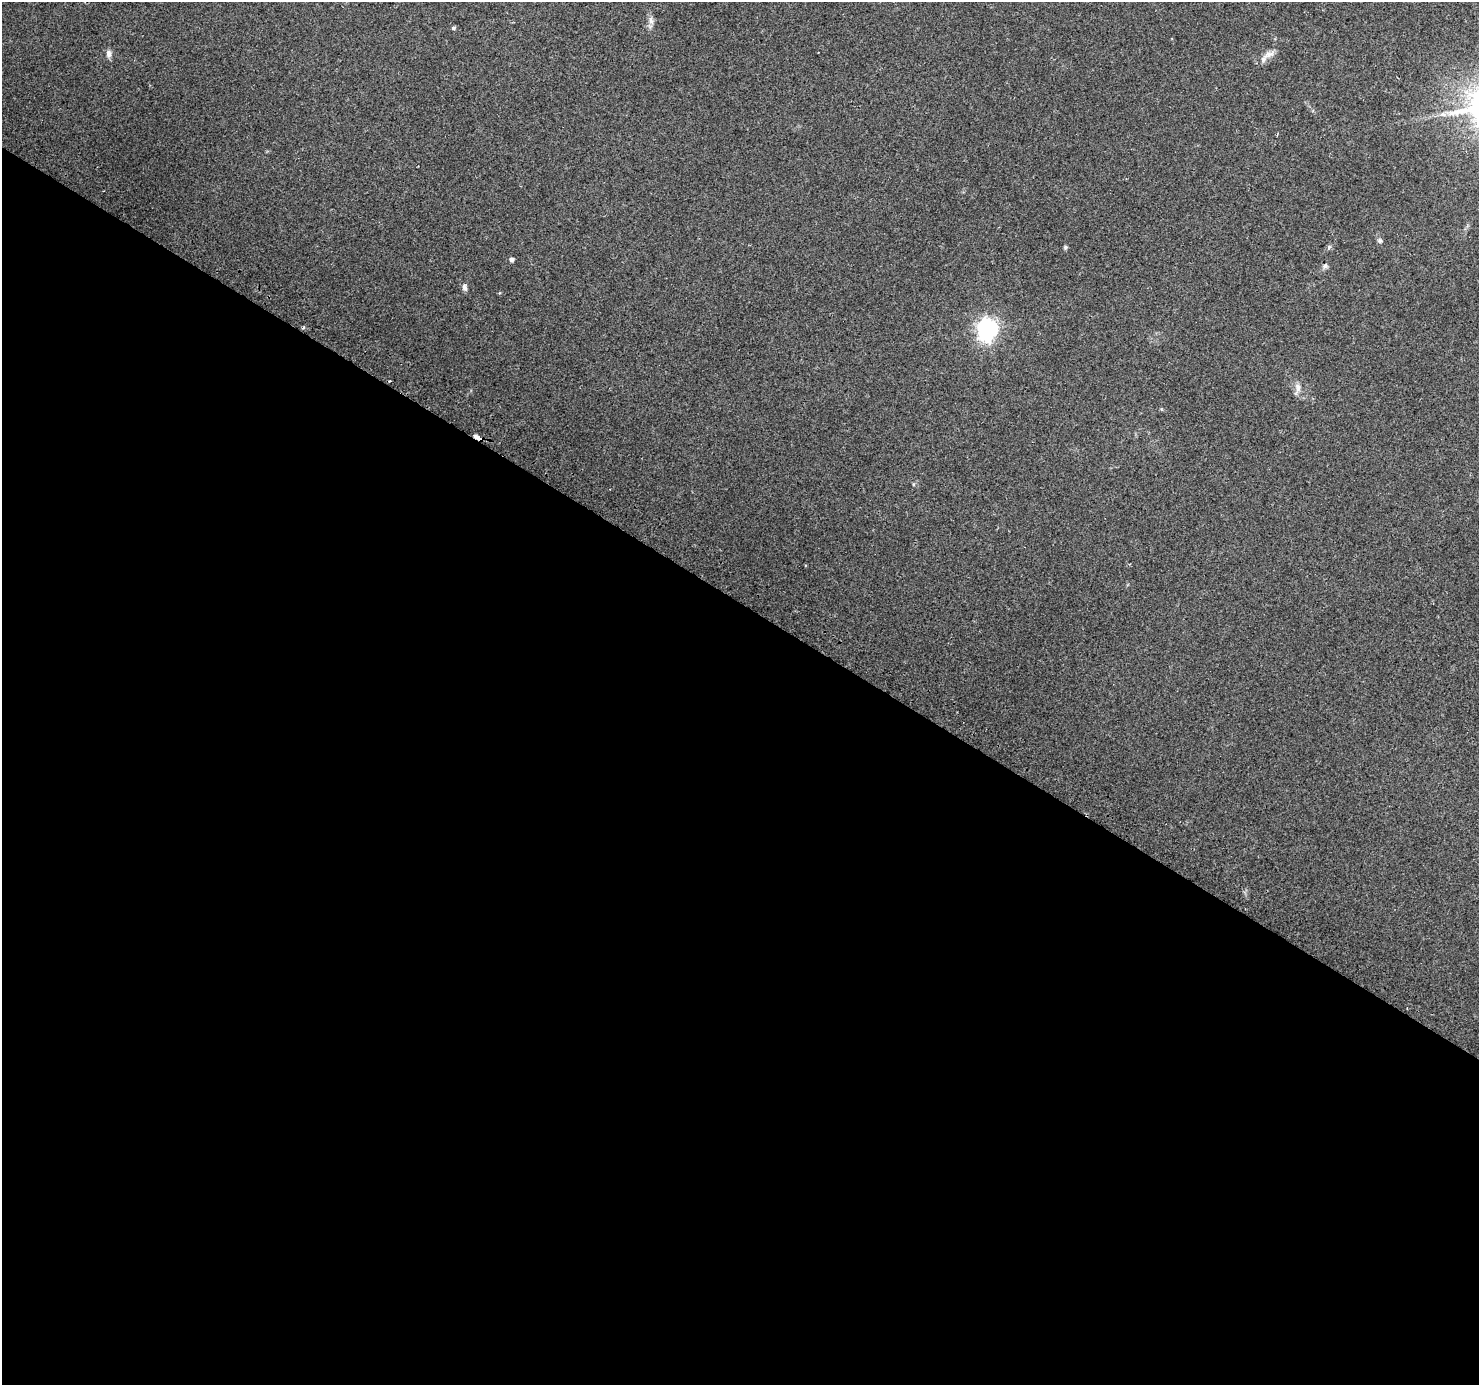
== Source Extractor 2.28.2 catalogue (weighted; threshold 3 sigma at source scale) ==
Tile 14 of 4 x 4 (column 2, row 4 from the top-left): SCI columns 1504-2980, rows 281-1663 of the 5951 x 6026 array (HDU 1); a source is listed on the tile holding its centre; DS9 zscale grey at full resolution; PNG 1481 x 1387 px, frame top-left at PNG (2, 2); no overlay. Shown black and unused: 57% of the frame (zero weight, under 2 of 3 exposures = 2% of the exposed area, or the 3 px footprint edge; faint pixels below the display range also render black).
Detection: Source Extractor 2.28.2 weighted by HDU 2 'WHT'; one run over the whole footprint, this tile lists its part. Background 0.0976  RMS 0.0098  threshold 0.0442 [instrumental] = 3 sigma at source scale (4.5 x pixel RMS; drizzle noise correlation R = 1.50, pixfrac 1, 0.0396/0.0396 arcsec/px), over >= 5 px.
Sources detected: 16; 1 cosmic-ray / hot-pixel residue — not listed; the other 15 listed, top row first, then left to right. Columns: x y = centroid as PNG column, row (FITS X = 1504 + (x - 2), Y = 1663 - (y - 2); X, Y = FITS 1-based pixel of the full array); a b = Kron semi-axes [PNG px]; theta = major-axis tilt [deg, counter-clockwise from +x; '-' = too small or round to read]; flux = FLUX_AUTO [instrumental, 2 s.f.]
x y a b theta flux
651 20 11 6 -79 4.3
453 28 4 4 - 1.9
109 54 10 7 -88 4.3
1269 54 20 8 24 7.8
1443 114 9 6 13 3.9
1380 241 7 6 - 2.2
1065 247 5 4 - 1.6
1329 247 6 5 - 1.8
512 259 5 4 - 3.4
1325 266 8 7 - 2.7
465 287 9 6 -81 3.2
303 328 5 4 - 1.7
987 329 9 8 - 460
1298 387 13 8 -84 6.2
477 437 7 3 -38 25
Overlapping masked pixels (flux is a lower limit): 1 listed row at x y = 477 437